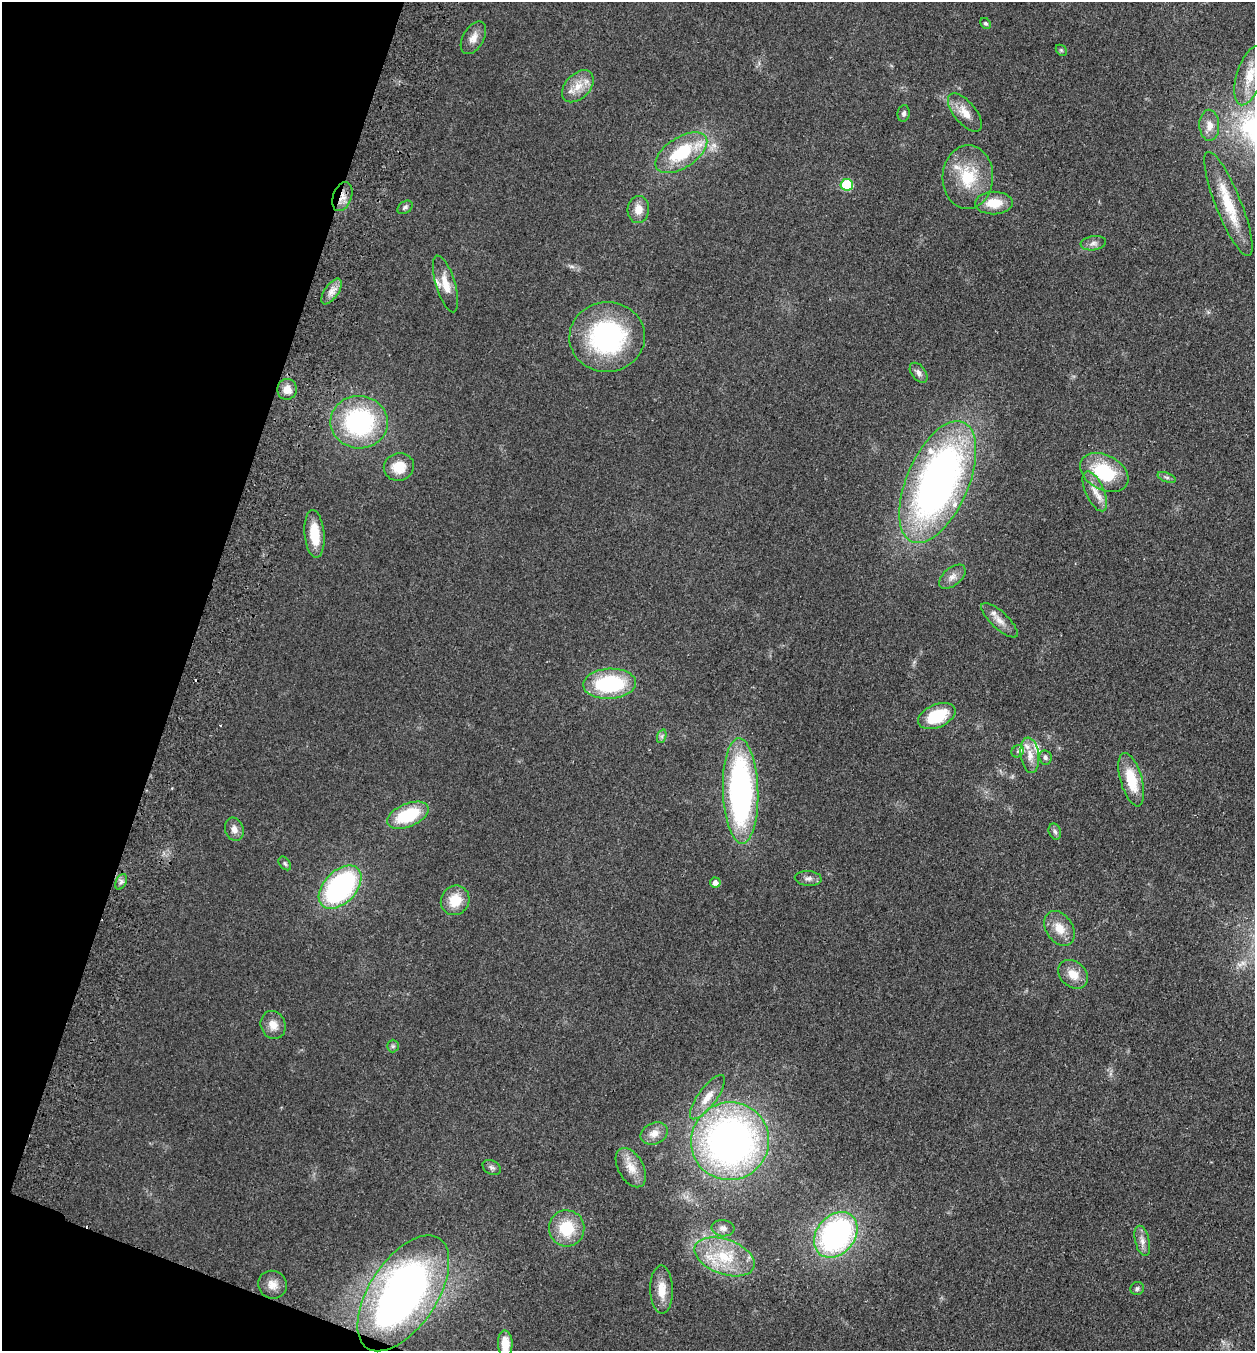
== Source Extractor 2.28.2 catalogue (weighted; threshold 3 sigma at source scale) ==
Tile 9 of 4 x 4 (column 1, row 3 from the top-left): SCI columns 190-1442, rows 1372-2720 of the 5519 x 5440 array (HDU 1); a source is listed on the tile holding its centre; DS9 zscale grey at full resolution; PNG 1257 x 1353 px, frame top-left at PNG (2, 2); each listed source drawn as its Kron ellipse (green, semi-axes under 4 px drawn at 4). Shown black and unused: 16% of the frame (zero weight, under 2 of 3 exposures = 3% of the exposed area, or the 3 px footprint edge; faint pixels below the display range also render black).
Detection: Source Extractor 2.28.2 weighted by HDU 2 'WHT'; one run over the whole footprint, this tile lists its part. Background 0.0925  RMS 0.0083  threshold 0.0372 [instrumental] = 3 sigma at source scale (4.5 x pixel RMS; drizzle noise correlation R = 1.50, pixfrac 1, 0.05/0.05 arcsec/px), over >= 5 px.
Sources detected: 73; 2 cosmic-ray / hot-pixel residue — neither listed nor drawn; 4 inside a brighter listed object's ellipse — not listed separately; the other 67 listed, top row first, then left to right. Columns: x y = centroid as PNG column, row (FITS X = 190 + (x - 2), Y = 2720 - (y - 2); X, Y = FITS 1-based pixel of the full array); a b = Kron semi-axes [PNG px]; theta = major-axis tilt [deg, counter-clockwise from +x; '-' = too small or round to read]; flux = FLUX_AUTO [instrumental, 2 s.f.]
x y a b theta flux
985 23 6 5 - 1.7
473 38 18 10 60 7.3
1061 50 6 4 -45 1.2
1250 76 31 13 73 18
578 86 19 12 46 13
965 112 23 11 -50 12
904 113 8 6 82 2.2
1209 125 15 10 -88 7.6
681 153 29 15 33 44
968 177 32 25 87 36
847 185 6 6 - 42
342 197 15 9 70 7.6
994 203 19 11 1 16
1228 204 56 12 -68 31
405 207 8 5 34 2
638 209 13 10 86 8.8
1093 243 13 7 8 3.7
445 284 29 9 -73 13
331 291 15 7 55 5.8
607 337 38 35 3 120
919 373 11 7 -52 3.4
287 389 10 10 - 7.7
359 422 28 26 -4 110
399 467 15 13 19 17
1104 472 26 17 -28 47
1167 477 9 4 -20 2
938 482 65 31 67 420
1095 491 21 9 -66 9.9
314 534 24 10 -85 20
952 577 15 9 39 5.6
1000 620 23 8 -43 7.4
610 684 26 15 3 71
937 716 20 11 23 33
662 736 7 4 72 1.8
1018 751 6 5 - 2
1030 755 18 9 -82 9.2
1045 757 7 6 - 2.1
1131 780 28 11 -74 26
741 791 53 17 -88 220
408 815 22 11 23 44
234 829 12 9 -72 5.3
1055 832 8 6 -71 2.1
285 863 8 5 -50 1.5
808 878 13 7 -4 4
121 882 8 5 65 2.6
715 883 5 5 - 4.4
340 887 26 16 46 160
455 900 15 14 - 17
1059 928 19 13 -57 13
1073 974 16 12 -39 12
273 1025 14 12 -67 8.7
393 1046 6 6 - 1.6
707 1097 26 9 53 12
654 1133 14 10 24 7.3
730 1141 39 39 - 380
492 1168 10 7 -30 2.6
631 1168 21 12 -61 12
567 1228 18 18 - 28
723 1228 11 8 -6 4.1
836 1235 25 19 50 180
1142 1241 15 7 -76 5.1
724 1257 31 17 -20 34
272 1285 14 13 - 8.7
1137 1289 7 6 - 2
662 1290 24 11 -89 14
403 1293 66 33 57 380
505 1344 13 7 -88 14
Overlapping masked pixels (flux is a lower limit): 1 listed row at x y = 342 197
Isophote crosses this tile's border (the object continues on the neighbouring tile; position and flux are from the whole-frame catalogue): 1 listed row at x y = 505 1344